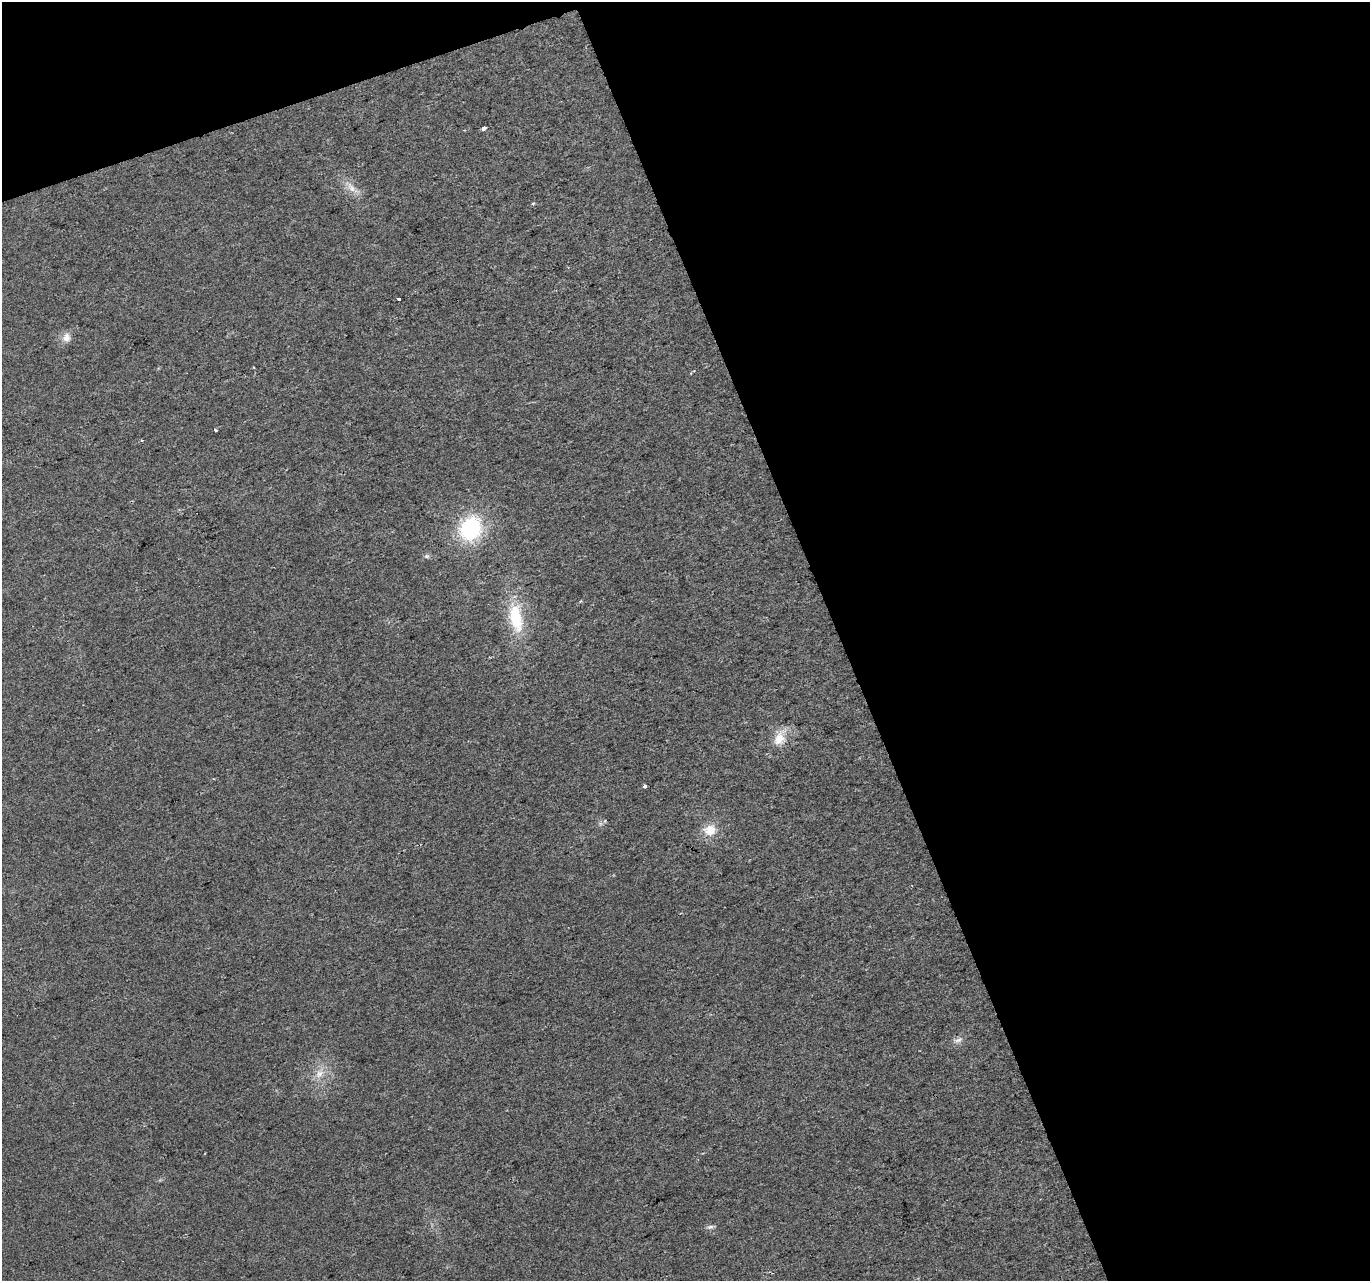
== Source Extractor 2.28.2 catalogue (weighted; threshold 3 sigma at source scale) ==
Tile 2 of 2 x 2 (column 2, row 1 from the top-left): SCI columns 1369-2736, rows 1325-2603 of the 2736 x 2664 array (HDU 1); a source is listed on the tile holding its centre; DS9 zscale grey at full resolution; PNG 1372 x 1283 px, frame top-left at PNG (2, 2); no overlay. Shown black and unused: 42% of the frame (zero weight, under 2 of 3 exposures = <1% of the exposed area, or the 3 px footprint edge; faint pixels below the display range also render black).
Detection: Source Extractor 2.28.2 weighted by HDU 2 'WHT'; one run over the whole footprint, this tile lists its part. Background 0.0218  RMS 0.0067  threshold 0.0304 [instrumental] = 3 sigma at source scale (4.5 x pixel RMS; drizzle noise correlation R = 1.50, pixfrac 1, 0.0396/0.0396 arcsec/px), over >= 5 px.
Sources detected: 16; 1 cosmic-ray / hot-pixel residue — not listed; the other 15 listed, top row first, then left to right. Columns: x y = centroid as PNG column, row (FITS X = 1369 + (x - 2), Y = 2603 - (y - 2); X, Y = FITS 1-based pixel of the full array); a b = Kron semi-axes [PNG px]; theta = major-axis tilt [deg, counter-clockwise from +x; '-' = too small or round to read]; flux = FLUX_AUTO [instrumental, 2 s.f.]
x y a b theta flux
483 128 4 3 - 5.7
351 188 15 7 -56 5.5
533 204 4 4 - 0.82
399 299 3 3 - 1.3
66 337 13 10 80 4.7
470 529 25 21 60 56
427 556 7 5 0 1.3
516 618 40 17 -79 30
779 739 19 15 62 11
645 786 4 3 - 4.8
605 821 5 4 - 0.95
710 830 17 15 10 10
958 1040 10 6 11 2.7
319 1074 12 9 54 6.1
710 1227 9 5 13 1.7